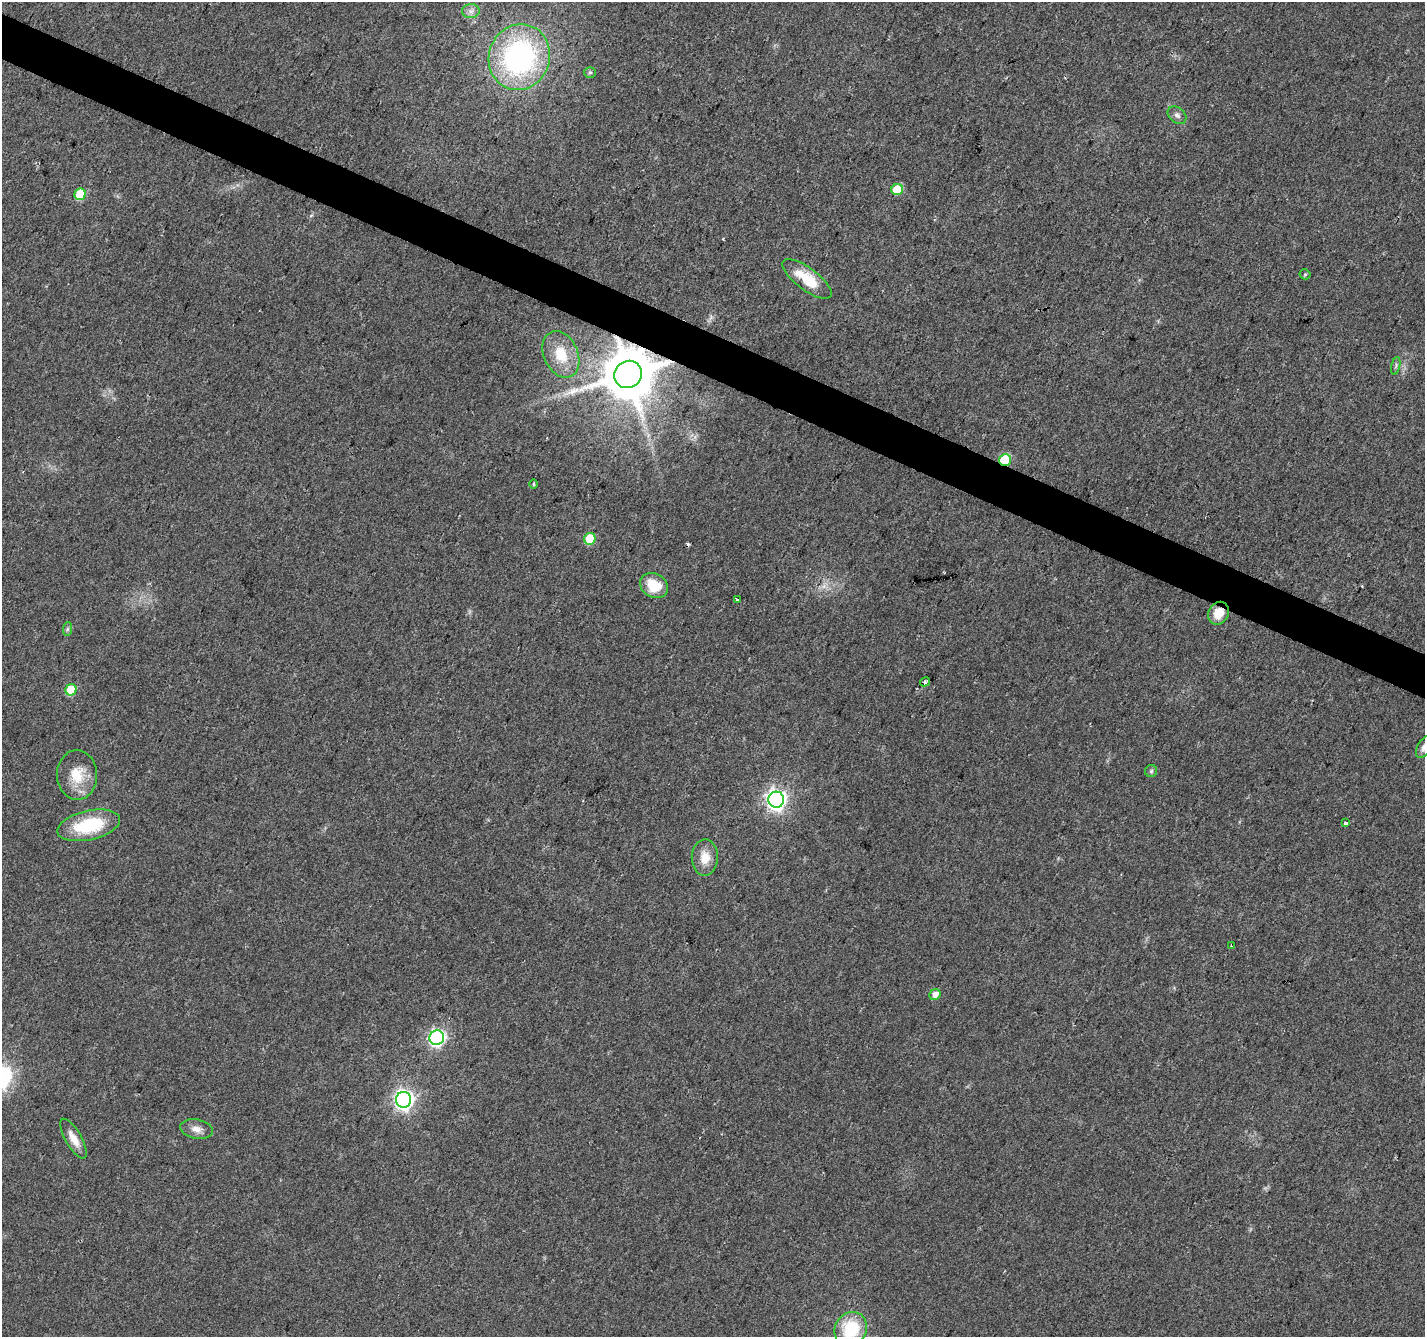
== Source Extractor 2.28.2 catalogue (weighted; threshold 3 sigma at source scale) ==
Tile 11 of 4 x 4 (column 3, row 3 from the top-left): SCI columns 2855-4277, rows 1604-2938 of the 5701 x 5810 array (HDU 1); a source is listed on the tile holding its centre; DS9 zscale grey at full resolution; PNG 1427 x 1339 px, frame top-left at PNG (2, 2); each listed source drawn as its Kron ellipse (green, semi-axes under 4 px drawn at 4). Shown black and unused: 3% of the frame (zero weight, under 2 of 3 exposures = <1% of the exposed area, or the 3 px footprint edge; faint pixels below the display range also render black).
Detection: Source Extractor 2.28.2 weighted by HDU 2 'WHT'; one run over the whole footprint, this tile lists its part. Background 0.0488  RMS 0.0058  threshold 0.0262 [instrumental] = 3 sigma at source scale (4.5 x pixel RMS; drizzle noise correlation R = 1.50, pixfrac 1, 0.0396/0.0396 arcsec/px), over >= 5 px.
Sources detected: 35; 1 cosmic-ray / hot-pixel residue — neither listed nor drawn; the other 34 listed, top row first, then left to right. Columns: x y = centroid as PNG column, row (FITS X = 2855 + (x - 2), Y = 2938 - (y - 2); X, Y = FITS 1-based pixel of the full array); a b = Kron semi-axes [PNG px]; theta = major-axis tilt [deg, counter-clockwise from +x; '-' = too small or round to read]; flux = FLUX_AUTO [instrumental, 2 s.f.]
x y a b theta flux
471 11 8 7 - 2.6
519 57 33 30 70 130
590 72 6 5 - 0.97
1177 115 10 7 -39 2.3
897 190 6 5 - 19
80 194 6 5 - 25
1305 274 5 5 - 0.74
807 279 29 11 -37 18
561 354 24 17 -66 17
1396 366 9 3 77 1.1
628 374 14 13 - 3700
1005 460 6 5 - 31
533 484 5 3 - 0.66
590 539 6 5 - 20
654 585 14 12 -30 14
737 600 3 2 - 0.74
1218 613 12 10 59 9.2
67 629 7 4 88 1.2
925 682 5 3 - 2.9
71 690 6 5 - 27
1424 747 12 6 60 3.1
1151 771 6 6 - 1.1
77 775 25 20 -88 16
776 800 8 8 - 290
1345 823 4 3 - 3
89 825 32 14 13 33
705 858 18 13 88 8.6
1231 946 3 3 - 0.37
935 995 6 5 - 4.4
437 1038 7 7 - 160
404 1100 8 7 - 250
196 1129 16 9 -11 4.8
74 1139 22 8 -60 7
851 1329 18 15 59 29
Overlapping masked pixels (flux is a lower limit): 3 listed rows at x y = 628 374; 1005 460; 1218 613
Isophote crosses this tile's border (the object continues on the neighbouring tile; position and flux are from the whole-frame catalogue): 2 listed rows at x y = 1424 747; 851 1329